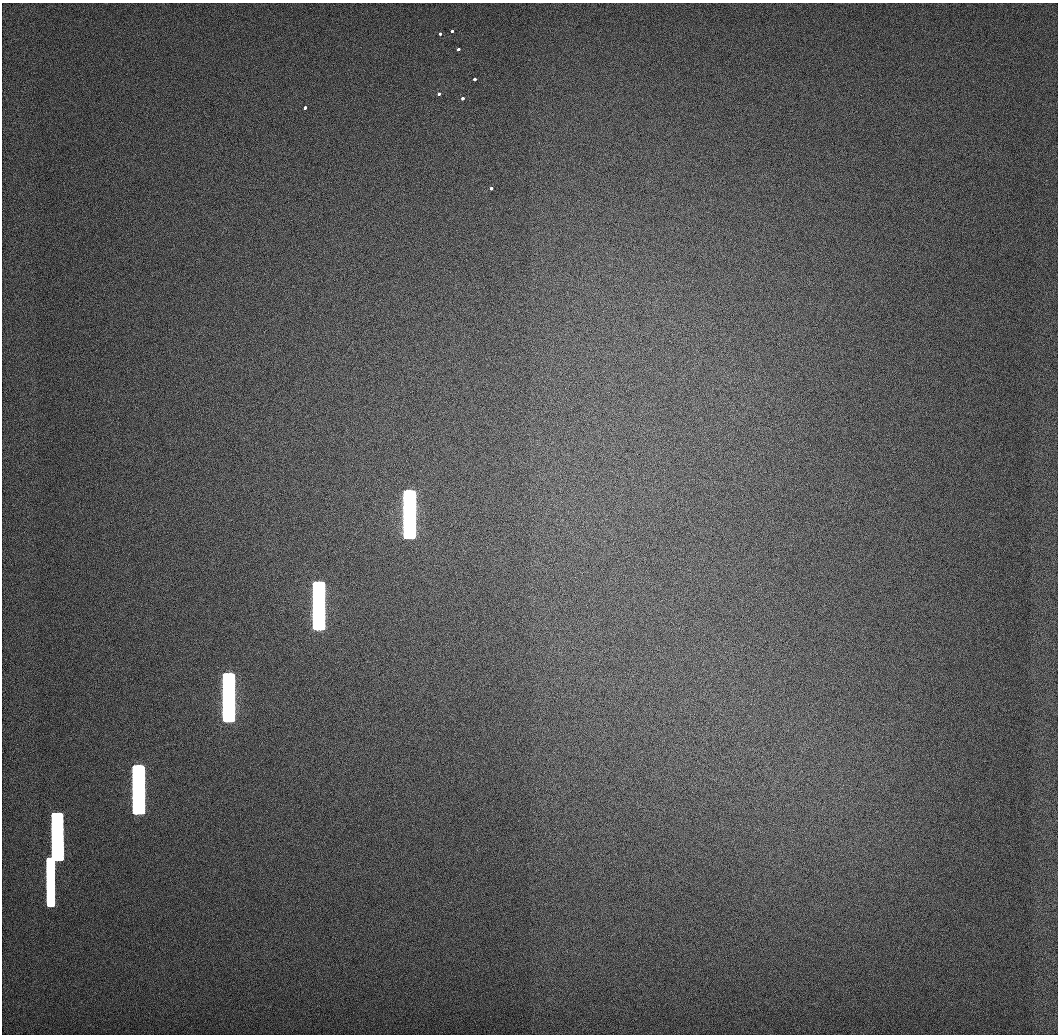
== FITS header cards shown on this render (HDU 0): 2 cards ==
NAXIS1  =                 1056 / Length of Axis 1 (Serial)
NAXIS2  =                 1032 / Length of Axis 2 (Parallel)

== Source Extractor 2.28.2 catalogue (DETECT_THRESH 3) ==
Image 1056 x 1032 px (HDU 0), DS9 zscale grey, 1 PNG px = 1 image px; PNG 1060 x 1036 px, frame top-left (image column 1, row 1032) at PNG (2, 3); no overlay
Background 507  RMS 3.4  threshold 10.2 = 3 sigma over >= 5 px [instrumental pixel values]
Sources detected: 14; all 14 listed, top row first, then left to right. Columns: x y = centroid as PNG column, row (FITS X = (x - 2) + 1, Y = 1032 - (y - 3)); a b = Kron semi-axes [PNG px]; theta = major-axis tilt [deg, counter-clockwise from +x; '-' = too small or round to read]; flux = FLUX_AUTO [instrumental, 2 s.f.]
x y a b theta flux
452 31 3 3 - 1.1e+03
440 34 3 3 - 1.2e+03
458 49 3 3 - 1.6e+03
474 79 3 3 - 2.0e+03
439 94 3 3 - 2.0e+03
462 98 3 3 - 2.1e+03
305 108 3 3 - 1.7e+03
491 188 3 3 - 2.3e+03
409 514 46 10 -90 1.5e+06
319 606 46 10 -90 1.3e+06
228 697 46 10 -90 1.1e+06
138 789 46 10 -90 8.5e+05
57 836 46 10 -90 5.1e+05
50 882 47 6 -90 2.6e+05